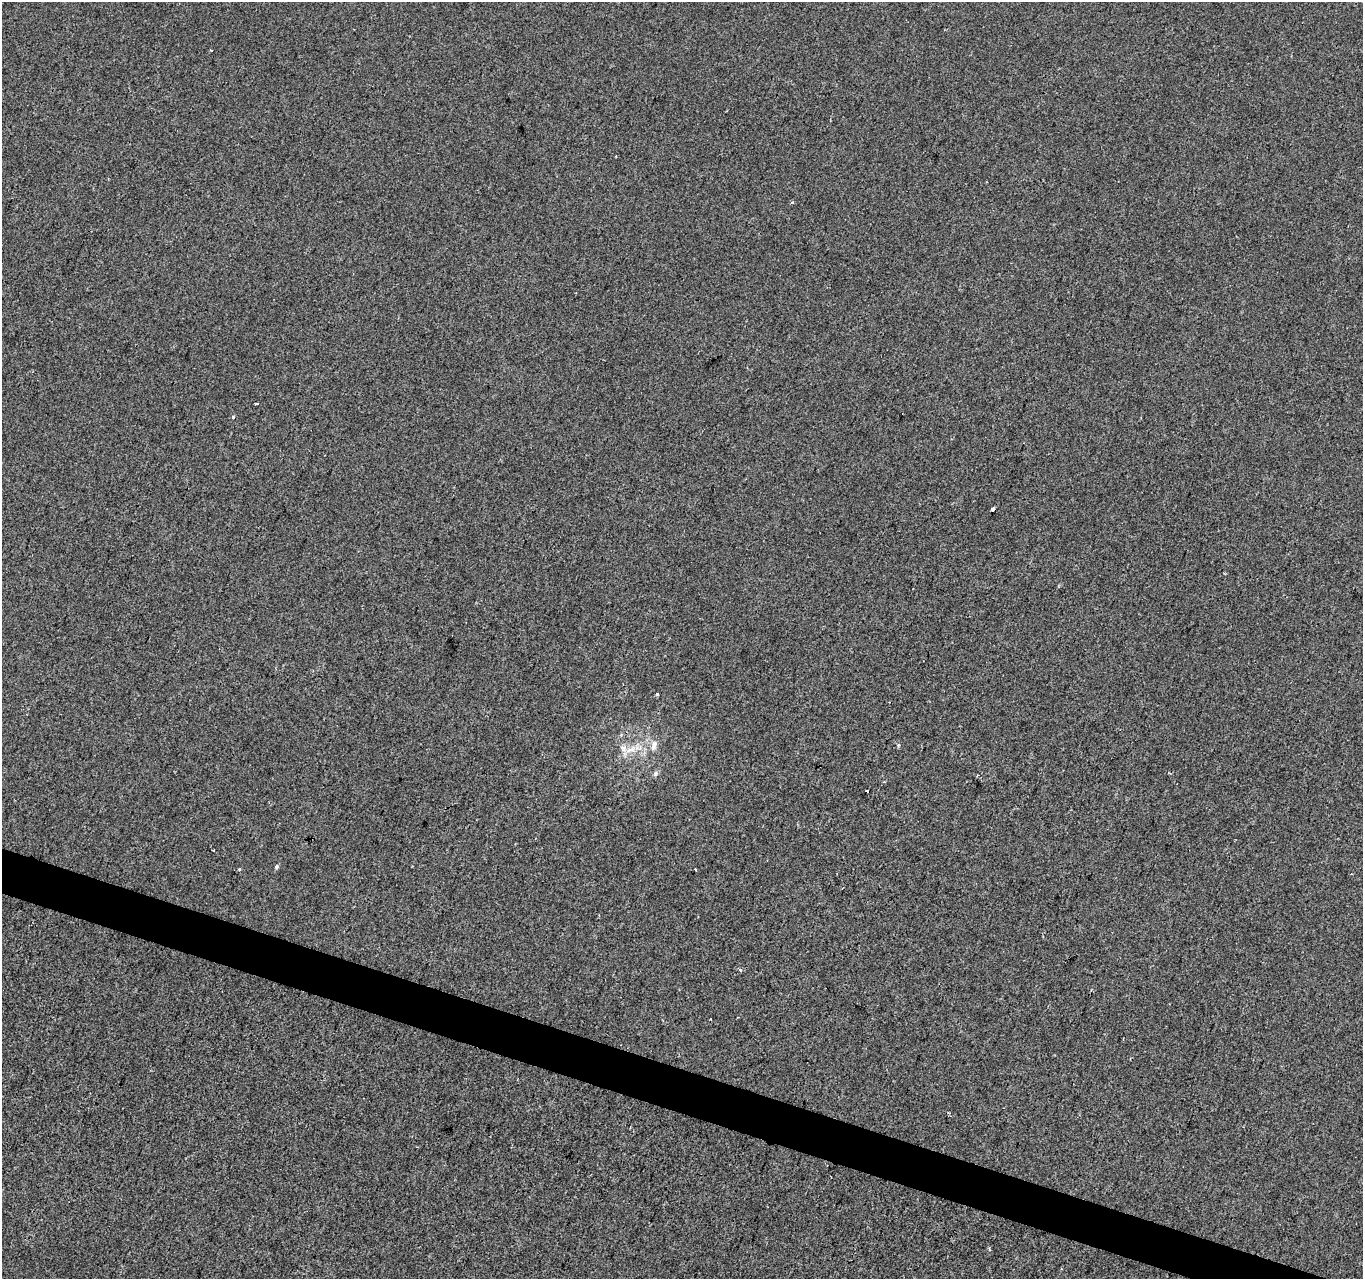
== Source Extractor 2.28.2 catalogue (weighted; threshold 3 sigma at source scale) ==
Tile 6 of 4 x 4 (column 2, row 2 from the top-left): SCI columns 1370-2730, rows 2833-4109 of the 5453 x 5600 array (HDU 1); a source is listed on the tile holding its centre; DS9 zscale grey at full resolution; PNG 1365 x 1281 px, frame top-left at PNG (2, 2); no overlay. Shown black and unused: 3% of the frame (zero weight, under 2 of 3 exposures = <1% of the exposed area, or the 3 px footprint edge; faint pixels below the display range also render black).
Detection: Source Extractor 2.28.2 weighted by HDU 2 'WHT'; one run over the whole footprint, this tile lists its part. Background 3.38e-04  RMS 0.0042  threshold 0.0188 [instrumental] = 3 sigma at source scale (4.5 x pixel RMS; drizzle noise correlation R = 1.50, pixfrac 1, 0.0396/0.0396 arcsec/px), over >= 5 px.
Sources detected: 19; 2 cosmic-ray / hot-pixel residue — not listed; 1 inside a brighter listed object's ellipse — not listed separately; the other 16 listed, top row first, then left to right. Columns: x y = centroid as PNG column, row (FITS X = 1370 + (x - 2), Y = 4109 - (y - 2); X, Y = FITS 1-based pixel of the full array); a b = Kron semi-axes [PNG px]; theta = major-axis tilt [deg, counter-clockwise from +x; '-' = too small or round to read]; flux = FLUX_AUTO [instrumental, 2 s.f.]
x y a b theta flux
212 50 3 2 - 0.63
256 403 4 3 - 3.5
233 417 4 3 - 0.86
993 509 4 3 - 2.5
657 695 3 3 - 1.6
654 744 10 8 67 2.4
898 745 5 3 - 0.54
630 750 16 6 12 3.4
655 774 7 6 - 1.1
884 782 3 3 - 0.49
214 850 3 2 - 0.41
277 867 6 4 49 0.65
239 869 3 3 - 1.9
695 869 3 2 - 0.78
1351 874 3 3 - 0.46
740 970 4 3 - 0.74